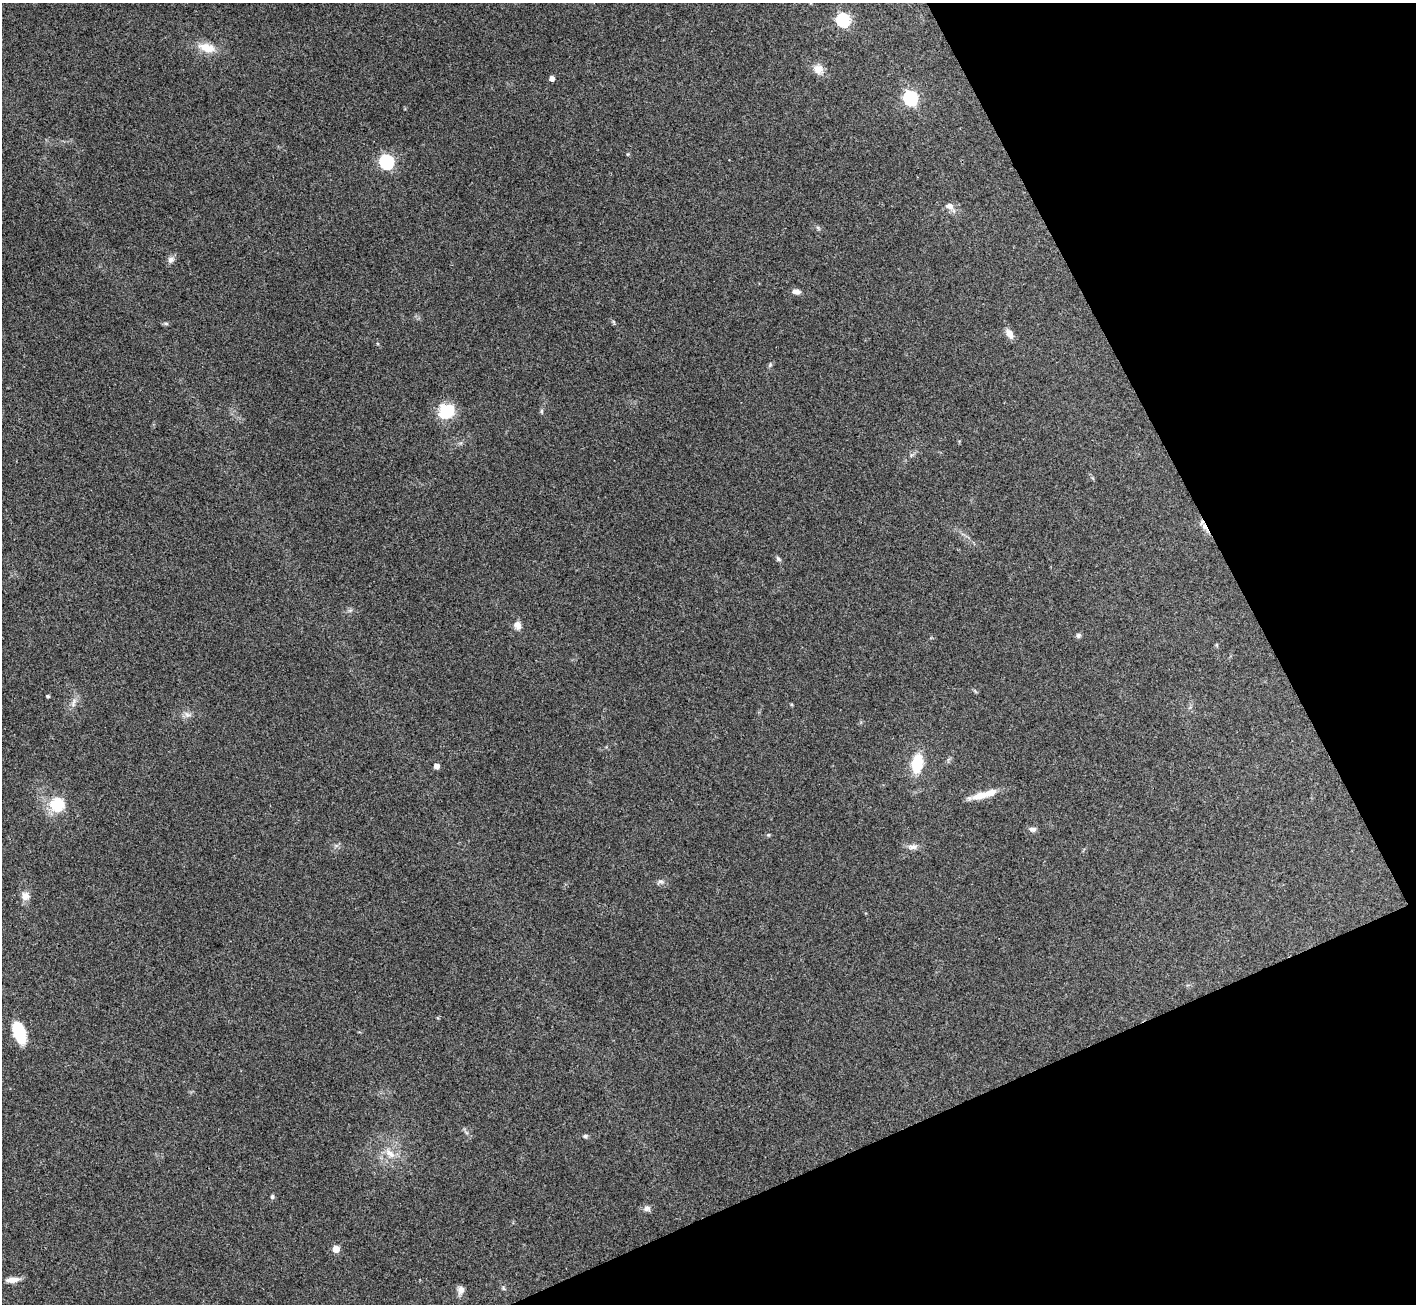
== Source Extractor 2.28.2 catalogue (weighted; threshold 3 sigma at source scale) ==
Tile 12 of 4 x 4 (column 4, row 3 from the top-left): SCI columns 4245-5658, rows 1455-2756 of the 5658 x 5648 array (HDU 1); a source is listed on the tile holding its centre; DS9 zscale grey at full resolution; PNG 1418 x 1306 px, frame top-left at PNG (2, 3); no overlay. Shown black and unused: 22% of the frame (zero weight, under 3 of 4 exposures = <1% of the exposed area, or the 3 px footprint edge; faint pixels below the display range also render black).
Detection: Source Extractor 2.28.2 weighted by HDU 2 'WHT'; one run over the whole footprint, this tile lists its part. Background 0.212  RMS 0.0081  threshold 0.0363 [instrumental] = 3 sigma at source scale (4.5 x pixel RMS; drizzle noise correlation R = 1.50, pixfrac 1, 0.05/0.05 arcsec/px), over >= 5 px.
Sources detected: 38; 1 inside a brighter listed object's ellipse — not listed separately; the other 37 listed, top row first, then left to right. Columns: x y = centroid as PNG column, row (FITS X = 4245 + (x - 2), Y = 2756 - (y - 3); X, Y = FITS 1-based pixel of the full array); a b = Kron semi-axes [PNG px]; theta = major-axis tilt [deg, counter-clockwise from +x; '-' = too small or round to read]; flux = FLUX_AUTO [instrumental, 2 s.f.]
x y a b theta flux
843 20 6 6 - 110
207 48 22 11 -14 13
818 69 13 12 - 6.7
552 78 4 4 - 4.7
910 98 6 6 - 150
386 162 6 6 - 130
950 206 10 8 -21 4.5
171 260 9 8 - 3.1
796 292 10 6 -12 3.4
166 323 7 4 -1 1.3
1009 334 13 7 -60 5.3
770 365 6 4 47 1.2
446 411 18 15 34 26
541 411 6 4 -90 1.2
1204 527 9 6 -51 3.8
778 559 8 5 -46 1.6
518 625 12 9 -63 4.4
1078 635 7 6 - 1.9
47 696 4 3 - 1.1
73 703 14 5 79 3.7
187 715 9 6 -37 3
917 763 14 8 81 35
436 766 5 5 - 4.2
982 795 25 9 11 13
57 804 6 6 - 88
1033 829 9 6 -4 2.6
912 847 14 7 3 4.1
660 881 9 4 0 2
25 896 11 11 - 5.8
19 1033 23 12 -72 25
585 1136 6 5 - 1.7
390 1153 17 8 -40 7.5
272 1197 6 5 - 1.4
647 1209 10 7 6 3
336 1249 5 5 - 13
13 1280 16 6 7 5.8
461 1290 10 8 77 4.3
Overlapping masked pixels (flux is a lower limit): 1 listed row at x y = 1204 527